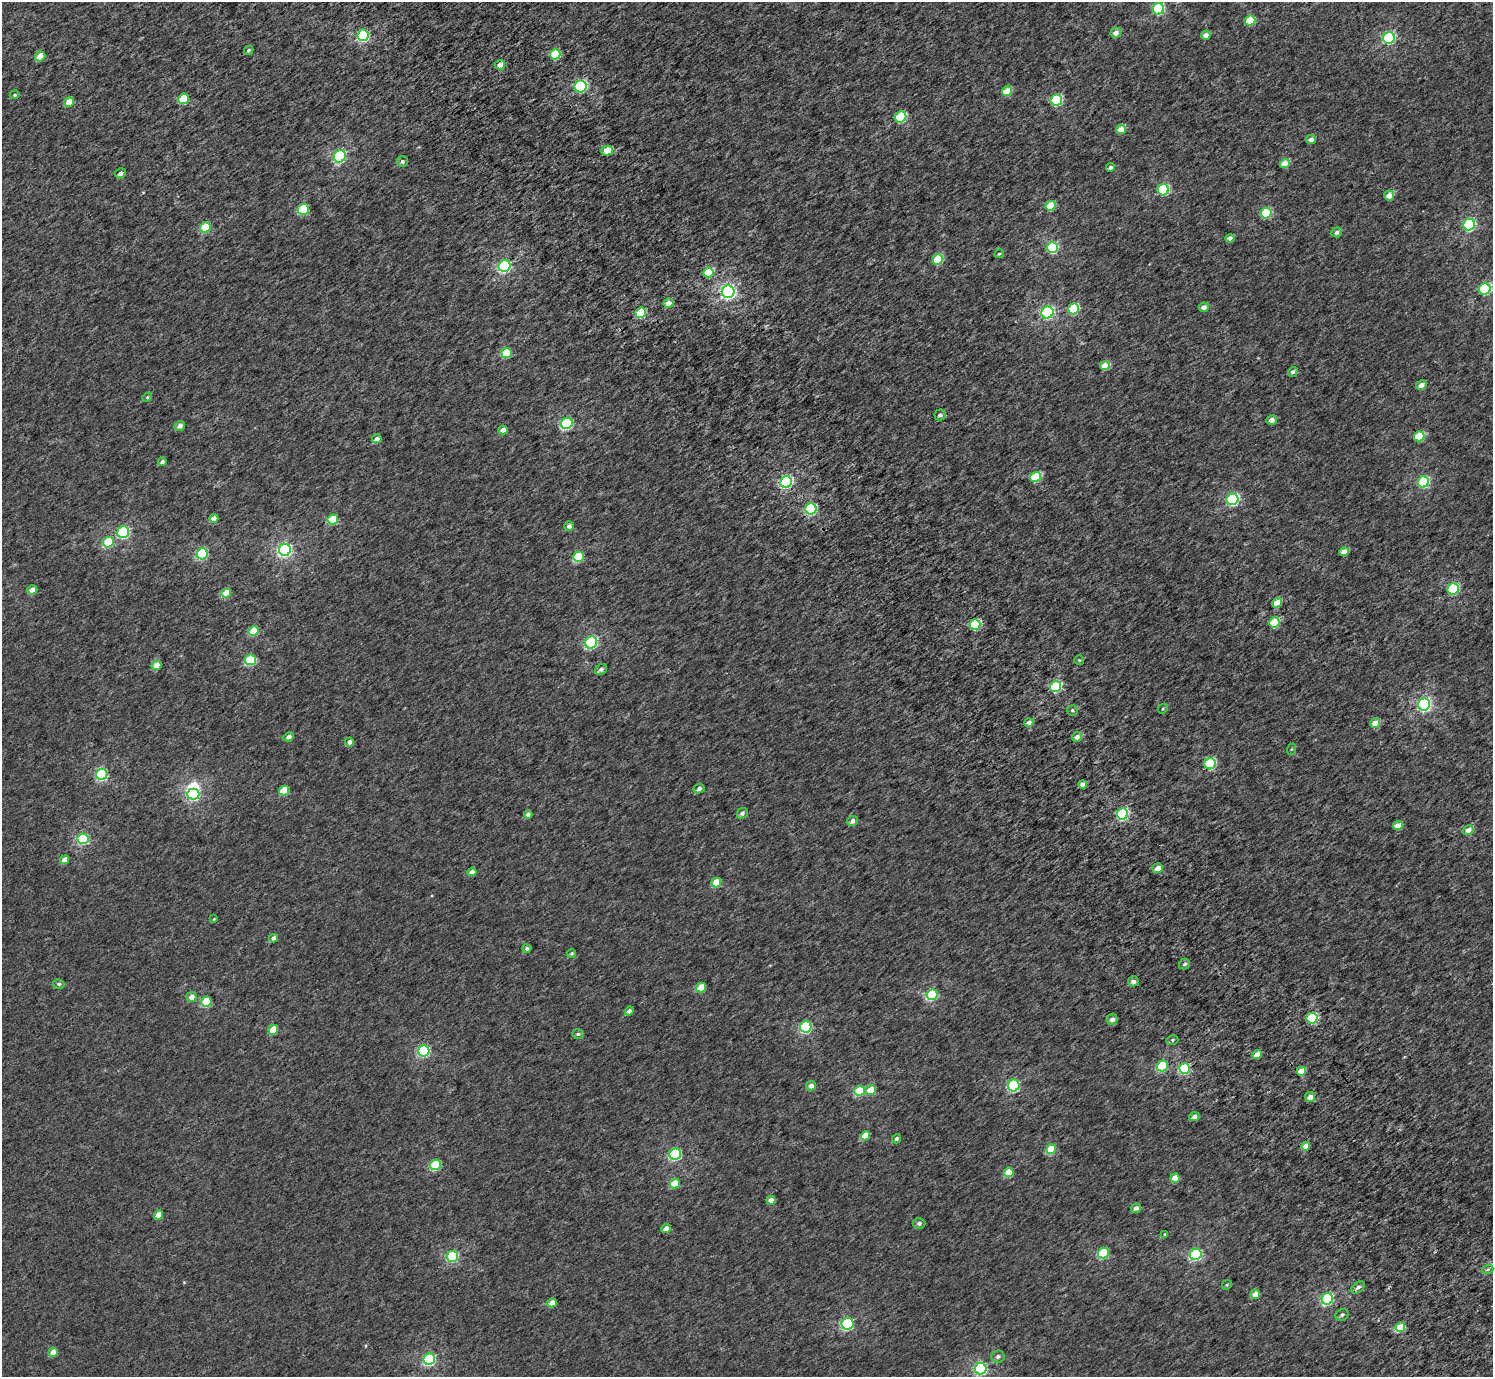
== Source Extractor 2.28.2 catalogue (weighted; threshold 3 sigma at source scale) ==
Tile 6 of 4 x 4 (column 2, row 2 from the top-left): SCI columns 1585-3075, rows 3016-4390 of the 6156 x 6091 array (HDU 1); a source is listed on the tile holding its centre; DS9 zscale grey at full resolution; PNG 1495 x 1379 px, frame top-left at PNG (2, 2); each listed source drawn as its Kron ellipse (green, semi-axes under 4 px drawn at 4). Shown black and unused: <1% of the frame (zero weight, under 3 of 5 exposures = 6% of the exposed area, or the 3 px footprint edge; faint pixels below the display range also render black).
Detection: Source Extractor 2.28.2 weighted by HDU 2 'WHT'; one run over the whole footprint, this tile lists its part. Background 0.00209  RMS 0.0032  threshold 0.0145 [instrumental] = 3 sigma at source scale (4.5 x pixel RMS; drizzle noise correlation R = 1.50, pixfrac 1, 0.0396/0.0396 arcsec/px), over >= 5 px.
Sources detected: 173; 1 inside a brighter object's white glare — neither listed nor drawn; the other 172 listed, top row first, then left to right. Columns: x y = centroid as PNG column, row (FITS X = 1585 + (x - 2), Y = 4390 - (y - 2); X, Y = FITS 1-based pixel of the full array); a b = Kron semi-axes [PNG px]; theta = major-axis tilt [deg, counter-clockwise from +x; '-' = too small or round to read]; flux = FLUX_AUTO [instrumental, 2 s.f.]
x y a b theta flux
1158 9 6 5 - 23
1250 21 5 5 - 8.1
1116 33 5 5 - 2
363 35 5 5 - 28
1206 35 4 4 - 2.1
1389 38 6 5 - 34
249 50 5 4 - 0.51
555 54 5 5 - 9.2
40 56 5 5 - 3.8
500 65 5 5 - 2
581 86 6 6 - 27
1007 91 5 4 - 5
15 95 5 4 - 0.43
183 99 5 5 - 9.2
1056 100 6 5 - 21
69 102 5 4 - 4.4
901 117 6 5 - 15
1121 129 5 4 - 3.7
1311 140 5 4 - 1.8
607 151 6 5 - 3.3
340 156 6 6 - 32
402 161 5 5 - 0.7
1285 163 5 4 - 4.7
1110 167 4 4 - 0.75
120 173 5 5 - 1
1163 190 5 5 - 22
1389 195 5 4 - 3.5
1050 206 5 4 - 6.5
303 209 5 5 - 14
1266 213 5 5 - 15
1469 225 6 5 - 32
205 227 5 5 - 11
1337 232 5 5 - 0.88
1230 238 4 4 - 1.8
1052 247 5 5 - 22
999 254 5 4 - 0.44
938 259 5 5 - 12
505 266 6 5 - 37
708 272 5 5 - 7.8
1485 289 6 5 - 24
728 292 6 6 - 70
668 303 5 4 - 2.4
1204 307 5 4 - 1.9
1073 309 5 5 - 16
641 313 5 5 - 12
1047 313 6 6 - 34
506 353 5 5 - 9.5
1105 366 5 4 - 4.8
1293 372 5 4 - 0.82
1421 385 5 4 - 2.4
147 397 5 4 - 0.34
940 415 5 5 - 1
1272 420 5 4 - 1.9
567 423 6 5 - 27
180 426 5 5 - 1.6
503 430 5 4 - 2.1
1419 436 5 5 - 9.8
377 439 5 4 - 1.5
162 462 4 4 - 0.97
1035 477 5 5 - 11
786 482 6 5 - 33
1423 482 5 5 - 23
1232 499 6 5 - 28
811 509 5 5 - 27
214 518 4 4 - 2.7
333 520 5 5 - 11
569 526 5 4 - 1.6
123 532 6 6 - 30
108 542 5 5 - 13
285 550 6 6 - 58
1344 552 4 4 - 3
202 554 5 5 - 21
578 557 5 5 - 13
1453 589 6 5 - 22
32 590 5 4 - 2.4
226 593 5 4 - 5.5
1277 603 5 4 - 3.3
1274 622 5 5 - 11
975 625 5 5 - 13
253 631 5 4 - 6.9
591 643 6 5 - 29
250 660 5 5 - 15
1079 660 5 5 - 0.36
157 665 5 4 - 3.3
601 669 6 5 - 1
1055 687 5 5 - 20
1424 704 6 6 - 51
1163 709 5 4 - 0.41
1072 710 5 5 - 0.57
1029 723 4 4 - 1.5
1375 723 5 4 - 3.1
289 737 5 4 - 1.3
1077 737 5 5 - 1.5
350 742 4 4 - 1.5
1292 749 6 3 70 0.33
1210 764 6 5 - 20
102 774 5 5 - 28
1082 784 4 4 - 1.8
699 789 5 4 - 0.86
284 791 5 5 - 7.9
193 794 6 5 - 29
742 813 6 5 - 1
1122 814 6 5 - 30
528 815 4 4 - 1.5
852 821 5 5 - 1.4
1398 826 5 4 - 3.4
1468 830 6 4 33 2.4
83 839 5 5 - 26
65 860 4 4 - 3.1
1158 868 5 4 - 2.5
472 872 4 4 - 1.9
716 883 5 4 - 6.9
214 919 4 4 - 0.24
274 938 4 4 - 1.5
527 948 4 4 - 0.66
572 953 5 4 - 0.58
1184 964 5 5 - 0.82
1133 981 5 5 - 1.3
59 984 5 4 - 0.64
701 987 5 4 - 6.3
932 995 5 5 - 22
191 997 5 5 - 2
206 1002 5 5 - 12
629 1011 5 4 - 1.3
1312 1018 5 5 - 20
1112 1020 5 5 - 1.7
806 1027 6 5 - 28
273 1030 5 4 - 5.4
578 1034 6 5 - 0.56
1172 1040 6 5 - 0.58
424 1051 5 5 - 31
1257 1055 5 4 - 3.1
1162 1066 5 5 - 16
1185 1068 5 5 - 20
1301 1071 5 4 - 4.2
1014 1085 6 5 - 31
811 1086 5 5 - 1.7
871 1090 5 5 - 4.6
860 1091 5 5 - 11
1310 1097 5 5 - 2.2
1194 1117 5 4 - 1.5
865 1136 5 4 - 5
896 1139 4 4 - 0.64
1306 1146 4 4 - 3.4
1051 1149 5 5 - 8.8
675 1154 6 5 - 29
435 1165 5 5 - 18
1009 1172 5 4 - 6.4
1175 1178 5 4 - 3.1
675 1183 5 4 - 5.4
771 1200 4 4 - 2.3
1136 1208 5 4 - 1.2
158 1215 5 4 - 3.6
919 1223 6 5 - 0.96
666 1229 5 4 - 2.3
1165 1234 4 3 - 0.34
1103 1253 5 5 - 16
1196 1254 6 5 - 32
452 1256 5 5 - 22
1488 1269 6 3 18 0.39
1227 1285 5 4 - 0.35
1358 1287 7 5 37 0.92
1255 1294 5 4 - 3.2
1327 1299 6 5 - 32
552 1303 5 4 - 2.7
1342 1315 6 5 - 0.73
847 1324 6 6 - 32
1400 1327 5 4 - 6.9
53 1352 5 4 - 2.5
998 1356 7 6 - 0.9
429 1359 6 5 - 34
981 1369 6 5 - 38